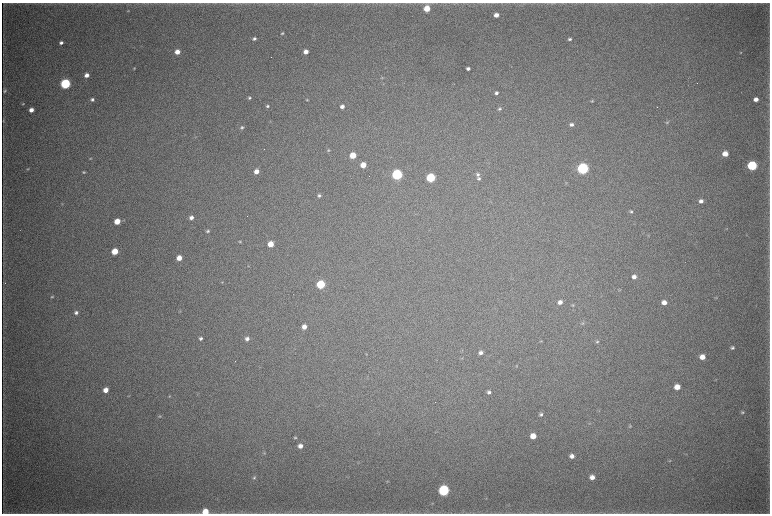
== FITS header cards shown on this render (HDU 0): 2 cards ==
NAXIS1  =                 1536 / length of data axis 1
NAXIS2  =                 1023 / length of data axis 2

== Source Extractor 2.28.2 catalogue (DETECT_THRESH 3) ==
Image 1536 x 1023 px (HDU 0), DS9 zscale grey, zoomed out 1/2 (1 PNG px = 2 x 2 image px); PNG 772 x 516 px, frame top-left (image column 1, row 1022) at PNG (2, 3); no overlay
Background 4260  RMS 37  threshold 111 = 3 sigma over >= 5 px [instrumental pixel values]
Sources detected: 117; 2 cannot appear on this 1/2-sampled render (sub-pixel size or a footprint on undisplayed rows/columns) and are not listed; the other 115 listed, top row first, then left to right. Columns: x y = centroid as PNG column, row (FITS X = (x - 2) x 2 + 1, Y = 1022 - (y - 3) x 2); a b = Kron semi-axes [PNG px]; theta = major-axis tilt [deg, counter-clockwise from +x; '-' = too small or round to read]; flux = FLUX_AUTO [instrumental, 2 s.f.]
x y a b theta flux
553 3 6 3 4 8.3e+03
315 4 4 3 - 6.1e+03
427 9 4 4 - 1.6e+05
128 11 3 2 - 3.8e+03
496 15 4 3 - 6.2e+04
282 33 4 3 - 8.6e+03
254 38 4 4 - 2.1e+04
570 39 4 3 - 1.6e+04
61 43 4 3 - 2.3e+04
177 52 4 4 - 7.9e+04
306 52 4 4 - 5.6e+04
740 52 3 2 - 4.8e+03
134 68 4 3 - 6.7e+03
468 69 4 3 - 2.4e+04
87 75 4 4 - 4.2e+04
382 78 5 3 - 6.7e+03
65 84 5 4 - 1.1e+06
769 85 4 1 - 3.4e+03
4 91 5 4 - 1.3e+04
496 93 4 3 - 1.9e+04
249 98 4 4 - 1.3e+04
92 99 4 3 - 1.6e+04
756 99 4 3 - 4.6e+04
307 100 4 3 - 8.3e+03
592 101 4 4 - 9.1e+03
23 104 3 2 - 7.0e+03
267 106 4 4 - 1.2e+04
342 106 4 3 - 3.5e+04
500 109 5 3 - 1.2e+04
31 110 4 3 - 5.4e+04
3 121 6 3 -90 8.4e+03
270 122 3 3 - 4.6e+03
667 122 5 3 - 8.8e+03
572 124 4 4 - 2.4e+04
242 127 5 4 - 1.5e+04
195 137 4 3 - 4.8e+03
264 149 2 1 - 2.1e+03
328 150 4 4 - 8.7e+03
725 154 5 4 - 1.0e+05
353 155 5 4 - 1.6e+05
90 158 4 3 - 6.2e+03
363 165 4 4 - 1.1e+05
752 166 5 5 - 9.8e+05
583 168 5 5 - 1.8e+06
28 169 4 3 - 6.2e+03
256 171 4 4 - 6.0e+04
84 172 4 3 - 9.3e+03
397 174 5 5 - 1.5e+06
478 174 6 5 - 1.7e+04
431 178 5 4 - 6.7e+05
479 178 4 4 - 1.5e+04
566 183 4 3 - 5.6e+03
319 195 4 3 - 1.4e+04
701 201 5 5 - 3.2e+04
62 204 4 3 - 5.6e+03
631 211 4 3 - 1.4e+04
191 218 4 3 - 3.3e+04
117 221 4 4 - 1.3e+05
726 228 3 3 - 5.1e+03
208 231 4 3 - 1.2e+04
240 242 4 4 - 8.8e+03
271 244 4 4 - 1.2e+05
115 251 4 4 - 1.7e+05
179 258 4 4 - 8.1e+04
248 266 3 2 - 3.4e+03
634 277 4 4 - 3.7e+04
222 282 4 3 - 6.2e+03
321 284 5 5 - 4.8e+05
620 290 4 3 - 5.9e+03
52 296 4 4 - 9.8e+03
716 298 4 3 - 5.8e+03
560 302 5 4 - 3.9e+04
664 302 5 4 - 5.0e+04
572 305 5 3 - 8.2e+03
180 311 4 3 - 6.1e+03
76 313 5 4 - 2.3e+04
582 323 5 4 - 9.4e+03
304 327 4 4 - 5.4e+04
201 338 4 3 - 1.9e+04
247 339 5 5 - 2.9e+04
541 341 4 3 - 6.2e+03
597 342 5 4 - 1.2e+04
732 348 4 4 - 1.6e+04
462 350 3 2 - 4.4e+03
481 353 5 4 - 2.3e+04
366 354 3 3 - 5.2e+03
702 357 5 4 - 7.6e+04
462 358 4 3 - 6.5e+03
516 366 4 3 - 7.0e+03
716 379 4 2 - 4.5e+03
677 387 5 4 - 9.5e+04
106 390 4 4 - 6.6e+04
489 392 5 4 - 2.1e+04
128 396 4 3 - 5.5e+03
169 396 4 3 - 6.4e+03
599 410 3 3 - 5.0e+03
742 412 4 3 - 1.1e+04
541 414 5 4 - 1.8e+04
159 416 5 4 - 9.8e+03
590 423 4 3 - 6.5e+03
630 426 5 4 - 8.5e+03
379 433 3 2 - 3.7e+03
533 436 5 4 - 9.5e+04
295 437 4 3 - 1.0e+04
300 446 4 4 - 4.2e+04
264 453 4 4 - 7.9e+03
572 456 5 4 - 3.9e+04
670 461 4 3 - 7.3e+03
592 477 5 4 - 5.1e+04
254 478 6 4 37 1.3e+04
387 482 3 3 - 5.0e+03
444 490 5 5 - 1.5e+06
486 498 3 2 - 4.7e+03
508 505 5 2 - 5.1e+03
205 512 5 5 - 1.4e+05
At the frame edge (FLAGS 8, measured only in part): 2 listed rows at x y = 553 3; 205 512
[2 sub-pixel or undisplayed-footprint detections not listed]